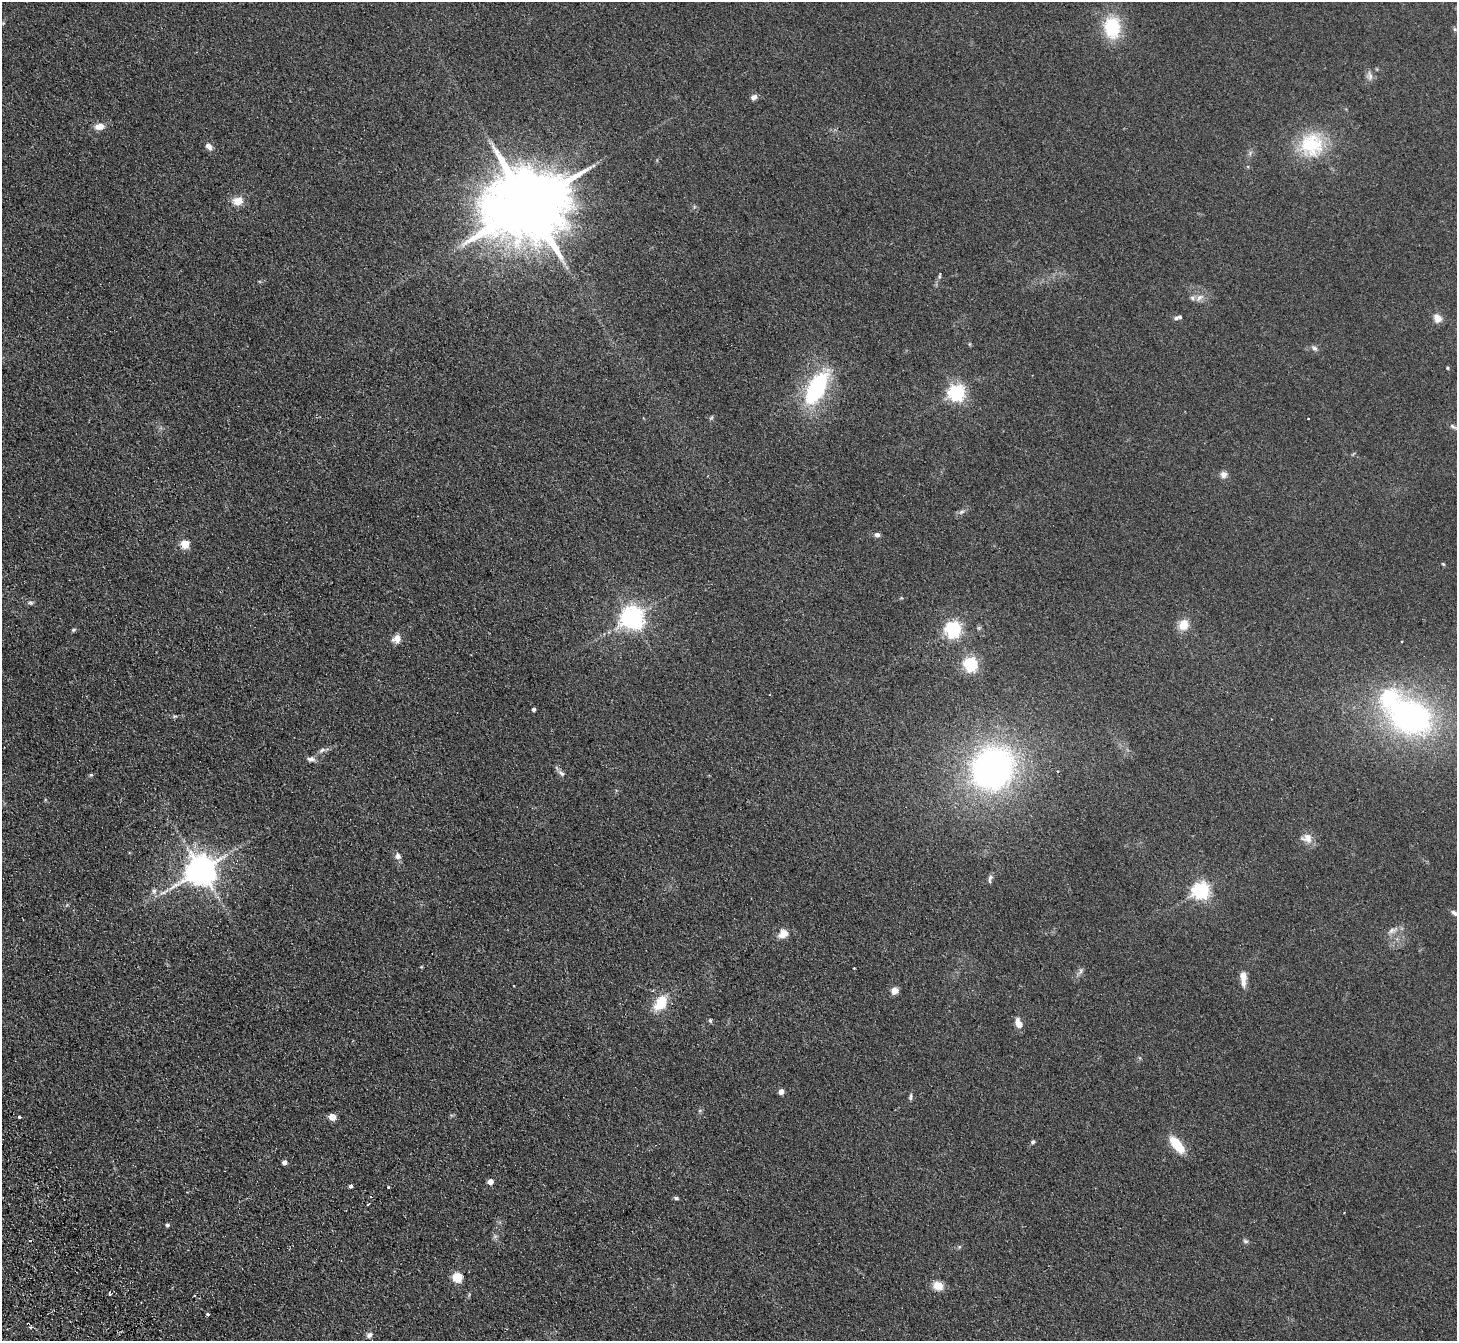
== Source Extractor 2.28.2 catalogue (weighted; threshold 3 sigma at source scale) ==
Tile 7 of 4 x 4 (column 3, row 2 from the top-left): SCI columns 2964-4418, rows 2874-4212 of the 5926 x 5882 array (HDU 1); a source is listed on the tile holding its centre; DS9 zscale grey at full resolution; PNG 1459 x 1343 px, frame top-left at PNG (2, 2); no overlay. Shown black and unused: <1% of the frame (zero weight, under 2 of 3 exposures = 3% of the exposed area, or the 3 px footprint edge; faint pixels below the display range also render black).
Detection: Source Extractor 2.28.2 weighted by HDU 2 'WHT'; one run over the whole footprint, this tile lists its part. Background 0.106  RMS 0.012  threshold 0.0521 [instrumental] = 3 sigma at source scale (4.5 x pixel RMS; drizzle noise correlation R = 1.50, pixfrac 1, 0.05/0.05 arcsec/px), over >= 5 px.
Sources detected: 88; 5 cosmic-ray / hot-pixel residue — not listed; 3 inside a brighter listed object's ellipse — not listed separately; the other 80 listed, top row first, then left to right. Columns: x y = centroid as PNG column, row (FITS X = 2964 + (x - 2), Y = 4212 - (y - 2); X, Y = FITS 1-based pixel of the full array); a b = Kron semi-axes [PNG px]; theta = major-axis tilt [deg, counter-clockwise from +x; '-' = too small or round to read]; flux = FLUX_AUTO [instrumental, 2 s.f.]
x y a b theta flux
1112 27 20 15 -86 61
1370 76 13 6 -82 4.8
754 97 7 5 12 5.5
99 126 12 8 8 8.9
1312 145 31 30 - 65
209 146 10 7 -57 5.4
238 201 13 11 8 12
528 204 24 17 23 16000
940 275 10 3 81 1.8
1200 298 12 7 40 6
1176 318 7 5 19 2.8
1437 318 10 8 -57 9.9
970 344 5 3 - 1.1
1314 348 9 6 -34 3.2
1447 368 4 4 - 1.4
817 388 42 19 61 110
956 392 6 6 - 400
711 418 7 4 45 1.6
1308 419 3 2 - 1.6
1453 427 11 5 -30 3
1223 474 8 8 - 5.6
961 512 10 5 27 3.3
877 535 7 5 -4 3.6
185 544 5 5 - 44
1443 564 5 4 - 1.2
30 603 8 5 2 2.1
632 618 7 7 - 910
1183 625 13 11 66 15
979 628 6 5 - 1.8
953 629 6 6 - 350
74 630 6 4 21 1.7
397 639 10 9 - 8.8
970 664 6 6 - 210
533 709 4 3 - 2.8
174 716 8 4 9 1.7
1410 718 45 34 -20 290
322 750 10 5 25 3.5
311 759 10 7 -1 4.4
993 768 29 25 51 480
1058 771 3 3 - 1.3
561 773 10 6 -43 4
91 775 5 5 - 1.4
1307 838 15 13 -9 10
398 856 10 8 -77 4.8
201 870 9 9 - 2000
990 877 8 6 68 3
1201 890 6 6 - 390
154 891 8 7 - 4
1454 913 9 5 -38 3.1
1392 930 15 7 21 6.3
783 934 12 9 37 11
421 967 5 3 - 0.95
854 968 3 2 - 0.72
1081 971 8 5 71 3
1243 978 18 7 -89 12
513 986 3 2 - 1.1
895 991 8 7 - 7.8
661 1003 20 13 53 27
710 1020 6 5 - 1.9
1018 1023 10 6 -66 11
781 1091 4 4 - 9.8
910 1097 11 4 87 2.6
19 1117 3 3 - 3.8
332 1117 5 4 - 21
1033 1142 4 4 - 2.7
1177 1145 18 8 -51 33
284 1162 4 4 - 6.3
490 1182 4 4 - 11
350 1186 4 4 - 5.6
676 1198 7 4 -20 1.9
368 1204 3 2 - 1.9
167 1225 4 4 - 2.5
495 1236 7 4 19 2
1245 1241 7 5 -16 2.3
959 1247 6 4 72 1.4
457 1277 5 5 - 66
938 1286 12 10 -15 12
208 1314 3 3 - 2.7
30 1327 3 3 - 1.5
369 1335 9 7 36 4.2
Isophote crosses this tile's border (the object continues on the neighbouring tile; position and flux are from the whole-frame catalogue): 1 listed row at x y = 1454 913